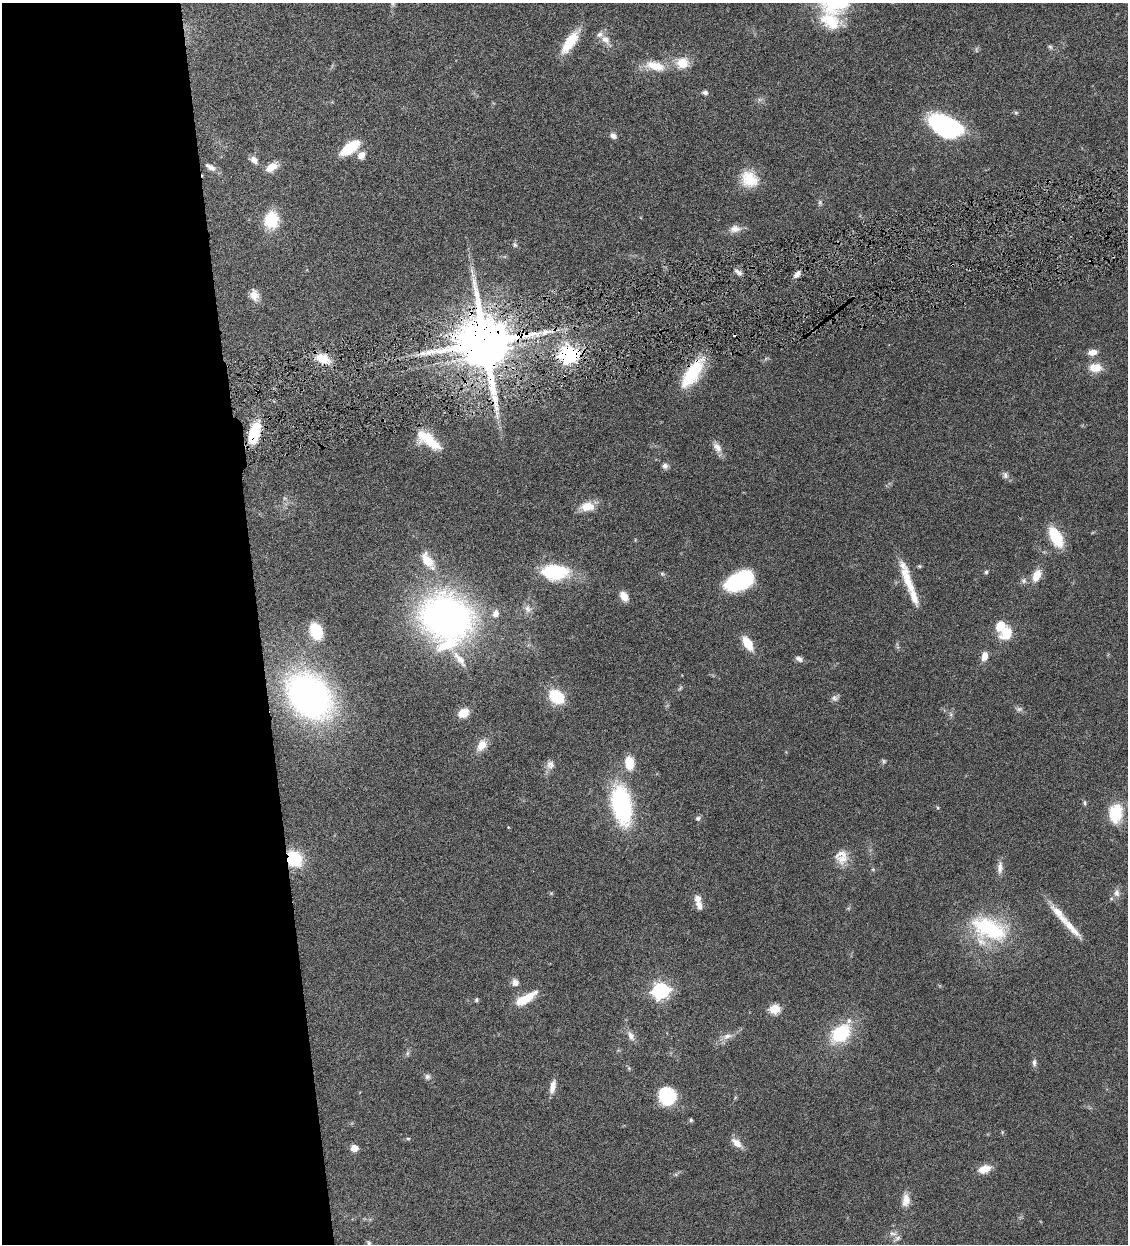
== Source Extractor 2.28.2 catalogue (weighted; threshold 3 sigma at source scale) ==
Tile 9 of 4 x 4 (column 1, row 3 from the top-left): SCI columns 263-1388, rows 1245-2486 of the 4910 x 4972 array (HDU 1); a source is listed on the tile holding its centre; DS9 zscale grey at full resolution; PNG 1130 x 1246 px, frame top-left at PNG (2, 3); no overlay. Shown black and unused: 23% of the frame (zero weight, under 4 of 8 exposures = <1% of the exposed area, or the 3 px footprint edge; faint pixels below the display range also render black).
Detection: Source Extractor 2.28.2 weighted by HDU 2 'WHT'; one run over the whole footprint, this tile lists its part. Background 0.0431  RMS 0.0036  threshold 0.0146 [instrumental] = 3 sigma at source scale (4.09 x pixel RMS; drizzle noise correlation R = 1.36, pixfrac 0.8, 0.05/0.05 arcsec/px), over >= 5 px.
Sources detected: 121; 3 too faint to see at this stretch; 4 inside a brighter object's white glare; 2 cosmic-ray / hot-pixel residue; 1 long thin detection or spike segment (spike, bleed or trail) — not listed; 8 inside a brighter listed object's ellipse — not listed separately; the other 103 listed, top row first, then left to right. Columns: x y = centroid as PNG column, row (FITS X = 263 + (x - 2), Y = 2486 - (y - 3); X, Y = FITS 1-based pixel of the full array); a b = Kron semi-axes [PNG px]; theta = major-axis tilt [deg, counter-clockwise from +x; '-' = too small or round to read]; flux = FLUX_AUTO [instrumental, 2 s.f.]
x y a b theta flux
830 21 29 19 -33 11
606 40 19 9 -46 3
570 42 31 10 55 9.2
1050 47 7 5 -65 0.64
682 63 15 13 -1 6.1
655 66 29 12 -13 7.2
705 92 8 6 -14 0.9
1016 113 6 5 - 0.49
947 125 29 12 -16 58
613 136 8 7 - 1.5
350 148 21 10 36 11
361 155 11 9 46 2.3
254 160 8 7 - 2.1
210 167 16 7 -29 1.9
271 167 14 8 32 4.1
749 179 23 19 -37 8.6
820 202 8 6 -75 0.72
271 220 15 13 86 13
735 229 15 10 5 2.5
515 245 7 6 - 0.77
952 265 4 3 - 0.33
738 272 11 5 -37 1.3
797 274 9 5 53 1.7
254 295 15 10 -75 3.1
545 332 14 6 17 2.9
484 343 15 14 - 2700
1092 352 12 7 8 2.4
423 353 8 6 -1 1.6
569 354 7 7 - 150
323 358 16 10 -18 6.8
1095 368 15 10 0 4.9
692 373 36 14 57 17
254 433 19 9 74 16
429 440 28 12 -45 9.6
717 447 16 9 -55 2.5
665 466 8 7 - 1.1
1005 475 10 8 -65 1.2
284 498 6 4 -71 0.59
587 507 18 12 6 4.7
1056 537 19 10 -62 13
427 560 19 11 -57 6.8
919 566 6 5 - 0.44
555 572 31 17 -2 19
986 572 5 4 - 0.55
662 574 6 5 - 0.48
1036 576 16 9 66 4.3
907 580 45 10 -71 9.4
1024 581 7 7 - 0.96
734 584 27 18 4 15
624 596 12 7 -61 2.9
528 609 12 9 -65 2
495 614 11 8 72 2.1
446 618 39 35 -42 170
316 631 16 11 -69 13
1006 633 11 9 50 8.6
747 643 14 8 -59 7.3
984 656 10 7 76 2.6
460 659 26 8 -52 3.7
799 659 10 7 -27 1.3
680 688 8 4 53 0.53
309 696 33 24 -46 170
556 697 10 7 -40 25
835 698 10 8 -14 1.1
463 713 9 8 - 5.6
482 745 14 9 55 4.5
884 761 6 6 - 0.61
629 763 17 11 -85 5.9
550 765 12 11 - 2
1085 803 6 5 - 0.59
621 804 35 16 -79 47
938 808 5 4 - 0.39
1116 813 23 16 81 11
698 818 8 5 28 0.72
508 827 4 3 - 0.25
294 859 14 12 -52 16
842 859 19 14 8 4.3
1000 867 17 7 88 2.2
1116 893 11 9 83 2
699 905 12 8 -63 2.1
1059 914 35 10 -47 6.2
989 928 53 28 -22 29
515 982 9 9 - 1.8
661 990 7 6 - 120
525 999 23 8 30 9.8
476 1000 6 5 - 0.56
775 1009 6 5 - 19
841 1033 20 12 45 22
631 1036 15 8 -62 2.1
727 1036 15 7 13 2.2
407 1053 8 5 71 0.72
1034 1063 10 6 -88 1
629 1068 5 5 - 0.43
427 1077 8 7 - 1
553 1087 16 6 78 3
668 1096 14 13 - 23
691 1120 5 5 - 0.54
408 1139 5 3 - 0.37
737 1143 17 8 -40 2.7
354 1148 5 5 - 6.9
984 1169 15 9 18 4.1
906 1200 17 10 86 3.3
893 1233 12 6 -16 1.2
369 1243 8 4 -59 0.62
Overlapping masked pixels (flux is a lower limit): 6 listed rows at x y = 952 265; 484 343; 569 354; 692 373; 254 433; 294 859
Isophote crosses this tile's border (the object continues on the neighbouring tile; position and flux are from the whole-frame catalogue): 1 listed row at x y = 369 1243